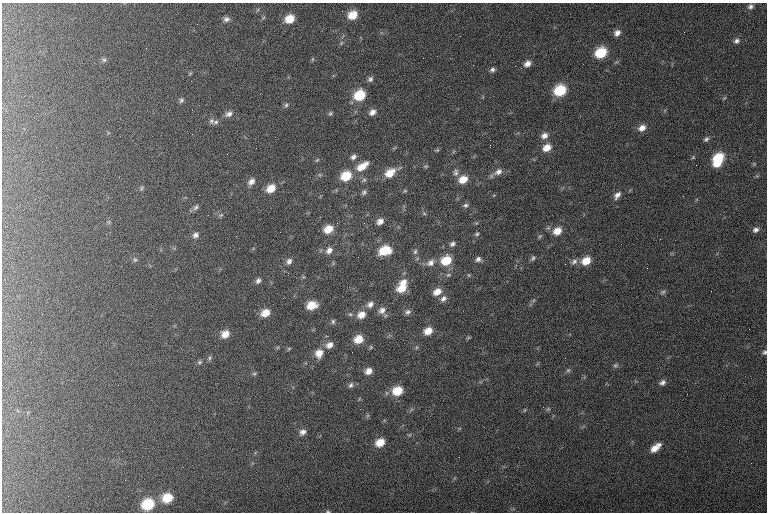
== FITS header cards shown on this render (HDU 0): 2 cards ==
NAXIS1  =                  765 / length of data axis 1
NAXIS2  =                  510 / length of data axis 2

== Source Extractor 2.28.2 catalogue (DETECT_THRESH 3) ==
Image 765 x 510 px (HDU 0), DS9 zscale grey, 1 PNG px = 1 image px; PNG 769 x 514 px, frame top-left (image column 1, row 510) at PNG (2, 3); no overlay
Background 120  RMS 6.7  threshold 20.2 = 3 sigma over >= 5 px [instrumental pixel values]
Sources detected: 118; all 118 listed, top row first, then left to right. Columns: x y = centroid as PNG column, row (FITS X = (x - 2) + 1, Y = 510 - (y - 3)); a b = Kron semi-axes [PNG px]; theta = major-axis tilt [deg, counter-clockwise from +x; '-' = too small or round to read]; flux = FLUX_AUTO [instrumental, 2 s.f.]
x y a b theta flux
750 6 7 6 - 1400
353 15 8 6 32 7600
226 19 9 7 3 1900
290 19 8 7 - 7100
684 32 2 2 - 260
617 33 8 6 44 2400
342 38 5 4 - 750
737 41 7 6 - 1500
146 48 2 2 - 280
40 51 3 2 - 310
601 53 9 8 - 16000
313 59 6 4 70 500
104 60 6 6 - 1000
527 64 8 7 - 2600
492 70 7 5 34 1200
370 79 7 6 - 1200
560 90 9 8 - 19000
360 95 9 8 - 15000
724 98 6 4 18 530
181 100 7 5 62 1000
286 105 5 5 - 810
372 112 8 6 44 2400
330 113 6 5 - 710
229 114 9 7 24 2000
211 121 8 7 - 1300
216 122 8 6 3 1200
642 128 9 7 30 3100
544 136 9 8 - 2800
706 139 7 6 - 1100
490 140 2 2 - 200
490 145 3 2 - 4200
547 148 10 8 29 5100
437 150 6 4 41 590
353 157 7 6 - 1300
718 158 10 9 - 15000
317 160 6 4 44 490
717 163 8 6 48 6100
754 164 5 5 - 510
362 166 15 7 35 6100
426 166 6 4 11 610
456 172 11 7 84 1800
498 172 12 8 34 3000
390 173 12 8 37 7000
346 176 9 8 - 12000
463 179 9 7 30 6000
364 180 6 5 - 790
251 181 9 6 41 2200
141 188 6 5 - 770
271 188 9 7 35 5800
364 192 7 6 - 1000
617 195 11 6 51 2100
466 205 7 6 - 1200
196 207 9 6 50 1300
424 213 6 4 -2 620
221 215 7 4 43 670
380 221 8 6 34 2500
328 229 9 7 24 6300
755 230 8 6 24 1600
557 231 10 8 34 5300
477 234 6 5 - 780
195 235 8 7 - 1800
236 236 2 2 - 500
540 236 8 4 54 660
452 244 7 6 - 1400
329 250 10 8 46 2400
385 250 11 8 17 12000
415 252 8 5 63 920
533 258 7 5 60 970
478 259 8 7 - 1600
135 260 6 5 - 800
446 260 10 8 32 11000
289 261 7 6 - 1600
586 261 9 8 - 6600
574 262 10 7 41 1700
430 263 11 8 35 2700
516 265 4 3 - 560
647 268 2 2 - 300
288 273 3 2 - 420
448 275 6 5 - 700
258 281 7 5 55 1300
403 282 10 8 41 3700
402 288 11 8 16 6500
437 292 10 7 30 4100
663 292 8 5 36 880
443 299 8 7 - 1800
370 304 10 7 45 2200
312 305 9 7 18 7500
382 310 9 8 - 2400
408 312 7 6 - 1200
265 313 9 7 31 5300
361 315 10 8 30 4400
333 321 7 5 -90 830
428 331 8 7 - 4900
225 334 8 7 - 4100
468 338 6 4 19 490
359 339 9 7 28 6300
329 345 9 7 34 2900
289 348 6 4 19 530
765 352 6 5 - 850
319 353 10 8 65 4700
209 358 7 4 82 720
200 362 6 5 - 730
615 365 7 5 20 830
568 370 6 5 - 750
368 371 7 6 - 3000
254 374 6 4 0 590
662 382 8 6 30 1500
351 385 8 5 57 1100
398 391 10 9 - 9100
548 409 7 4 36 620
524 410 6 3 71 480
303 432 9 7 34 2200
380 442 8 7 - 6100
655 448 11 6 40 4500
459 457 2 2 - 310
168 498 10 8 25 9600
148 504 10 8 29 19000
328 511 4 3 - 410
At the frame edge (FLAGS 8, measured only in part): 2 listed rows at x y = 765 352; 328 511